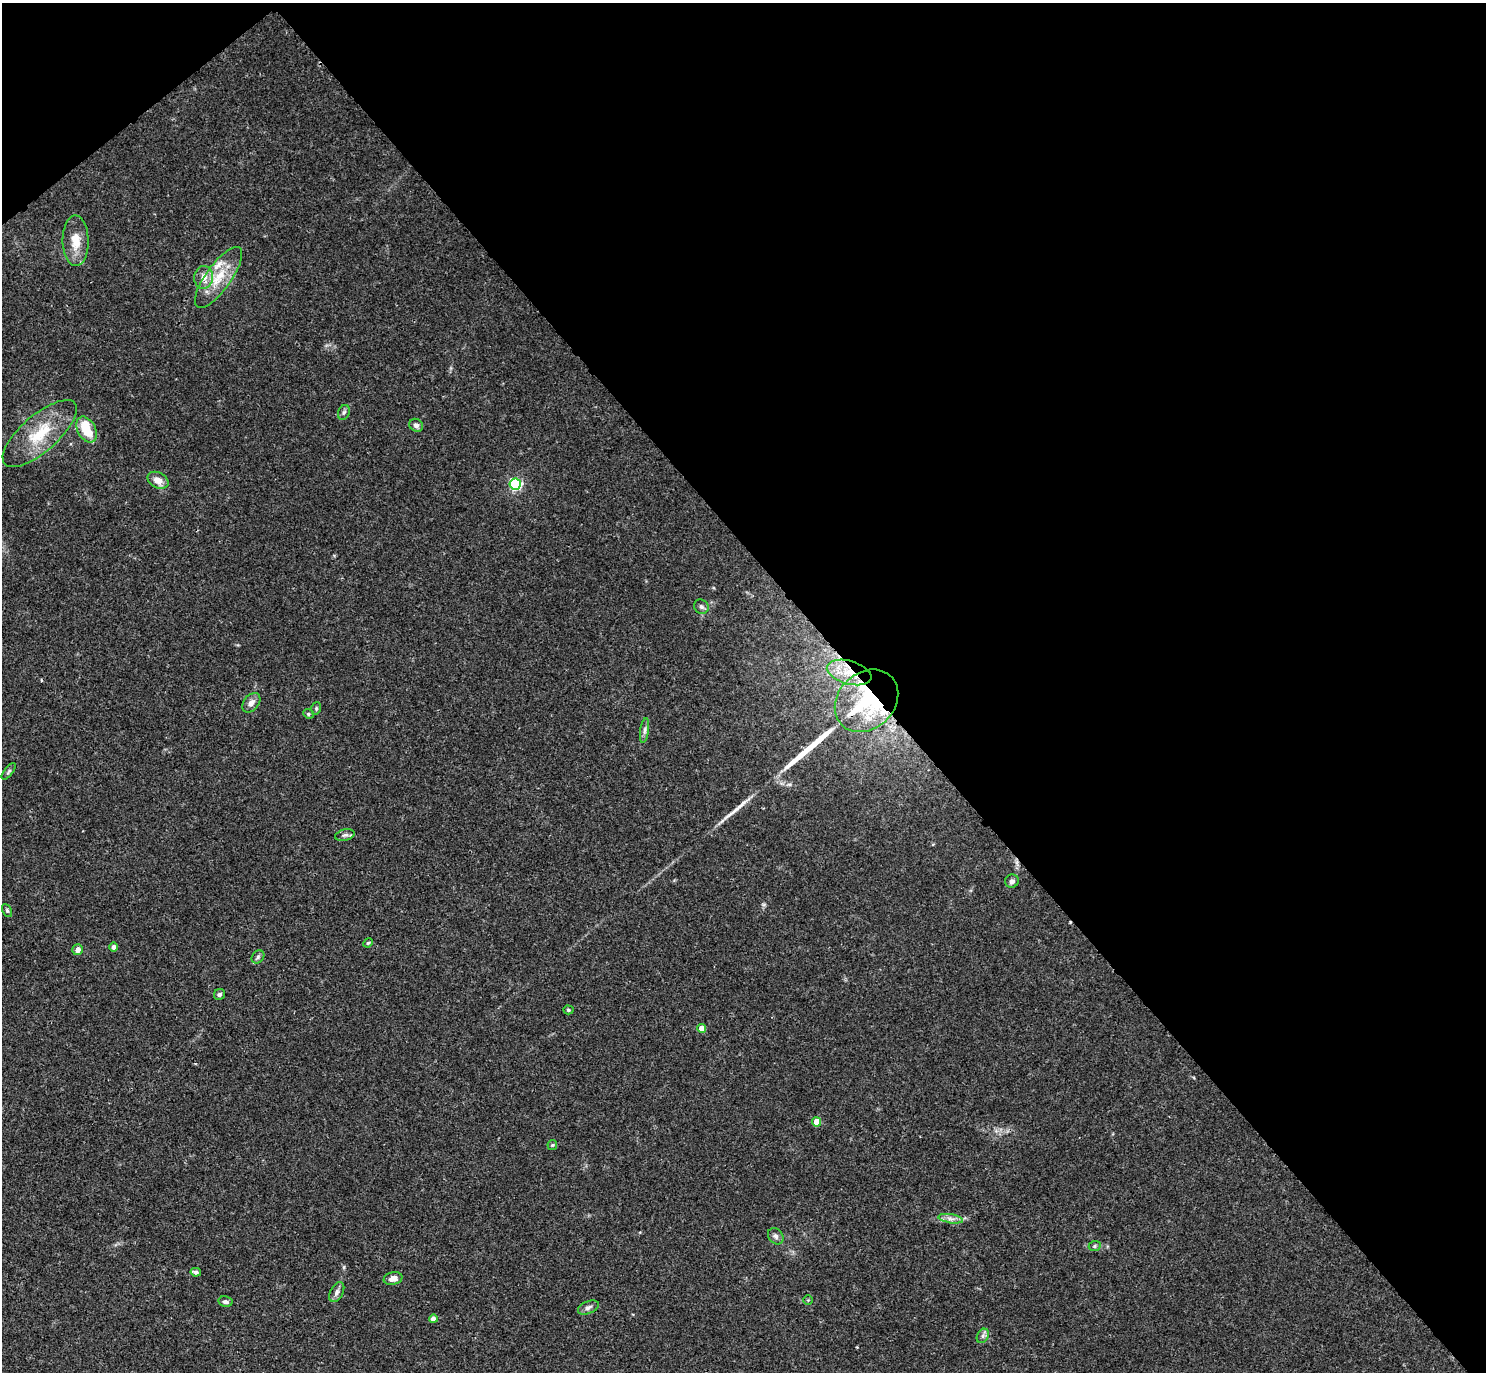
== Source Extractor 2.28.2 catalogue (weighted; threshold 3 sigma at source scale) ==
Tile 3 of 4 x 4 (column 3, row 1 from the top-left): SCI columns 2993-4476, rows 4431-5800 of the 5981 x 5978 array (HDU 1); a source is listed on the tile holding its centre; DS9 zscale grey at full resolution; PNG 1488 x 1374 px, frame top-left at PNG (2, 3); each listed source drawn as its Kron ellipse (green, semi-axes under 4 px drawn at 4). Shown black and unused: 43% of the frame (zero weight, under 3 of 4 exposures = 2% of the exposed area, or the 3 px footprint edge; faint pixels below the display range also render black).
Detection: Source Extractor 2.28.2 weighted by HDU 2 'WHT'; one run over the whole footprint, this tile lists its part. Background 0.0261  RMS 0.0024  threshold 0.0106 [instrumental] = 3 sigma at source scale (4.5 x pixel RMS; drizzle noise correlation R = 1.50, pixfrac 1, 0.05/0.05 arcsec/px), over >= 5 px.
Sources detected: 45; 1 inside a brighter object's white glare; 2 long thin detections or spike segments (spike, bleed or trail) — neither listed nor drawn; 2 inside a brighter listed object's ellipse — not listed separately; the other 40 listed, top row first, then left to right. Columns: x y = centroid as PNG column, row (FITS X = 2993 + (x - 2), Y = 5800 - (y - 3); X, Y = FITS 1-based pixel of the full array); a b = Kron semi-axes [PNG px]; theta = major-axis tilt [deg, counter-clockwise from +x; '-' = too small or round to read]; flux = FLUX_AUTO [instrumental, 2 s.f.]
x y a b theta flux
76 241 25 13 -89 4.3
204 277 11 9 82 2.3
218 277 36 12 54 6.9
344 412 7 5 71 0.57
416 425 7 6 - 0.85
86 430 14 9 -62 5.5
40 434 46 18 41 10
158 480 11 7 -28 2.3
515 484 5 5 - 37
701 607 8 6 -42 0.71
849 672 23 11 -16 6.2
867 701 35 28 43 35
251 703 11 7 52 1.4
316 708 6 4 71 0.36
308 714 5 4 - 0.36
645 730 12 4 83 0.78
9 771 10 4 50 0.45
345 835 10 5 14 0.7
1012 881 7 6 - 0.81
7 910 7 4 -63 0.4
368 943 5 4 - 0.33
114 947 4 4 - 1.1
78 950 5 5 - 1.4
258 957 7 5 48 0.54
219 994 6 5 - 0.53
568 1010 5 4 - 0.34
702 1028 4 4 - 2.2
817 1122 4 4 - 3.7
552 1145 5 5 - 0.29
951 1219 13 4 -9 1
776 1236 9 7 -51 0.76
1095 1246 6 5 - 0.41
196 1272 5 4 - 0.73
393 1279 9 6 12 1.5
337 1292 11 6 62 0.86
808 1300 5 5 - 0.26
225 1302 7 5 -11 0.64
588 1308 11 6 24 0.89
433 1319 4 4 - 1.6
983 1336 7 5 60 0.61
Overlapping masked pixels (flux is a lower limit): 2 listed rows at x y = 849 672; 867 701